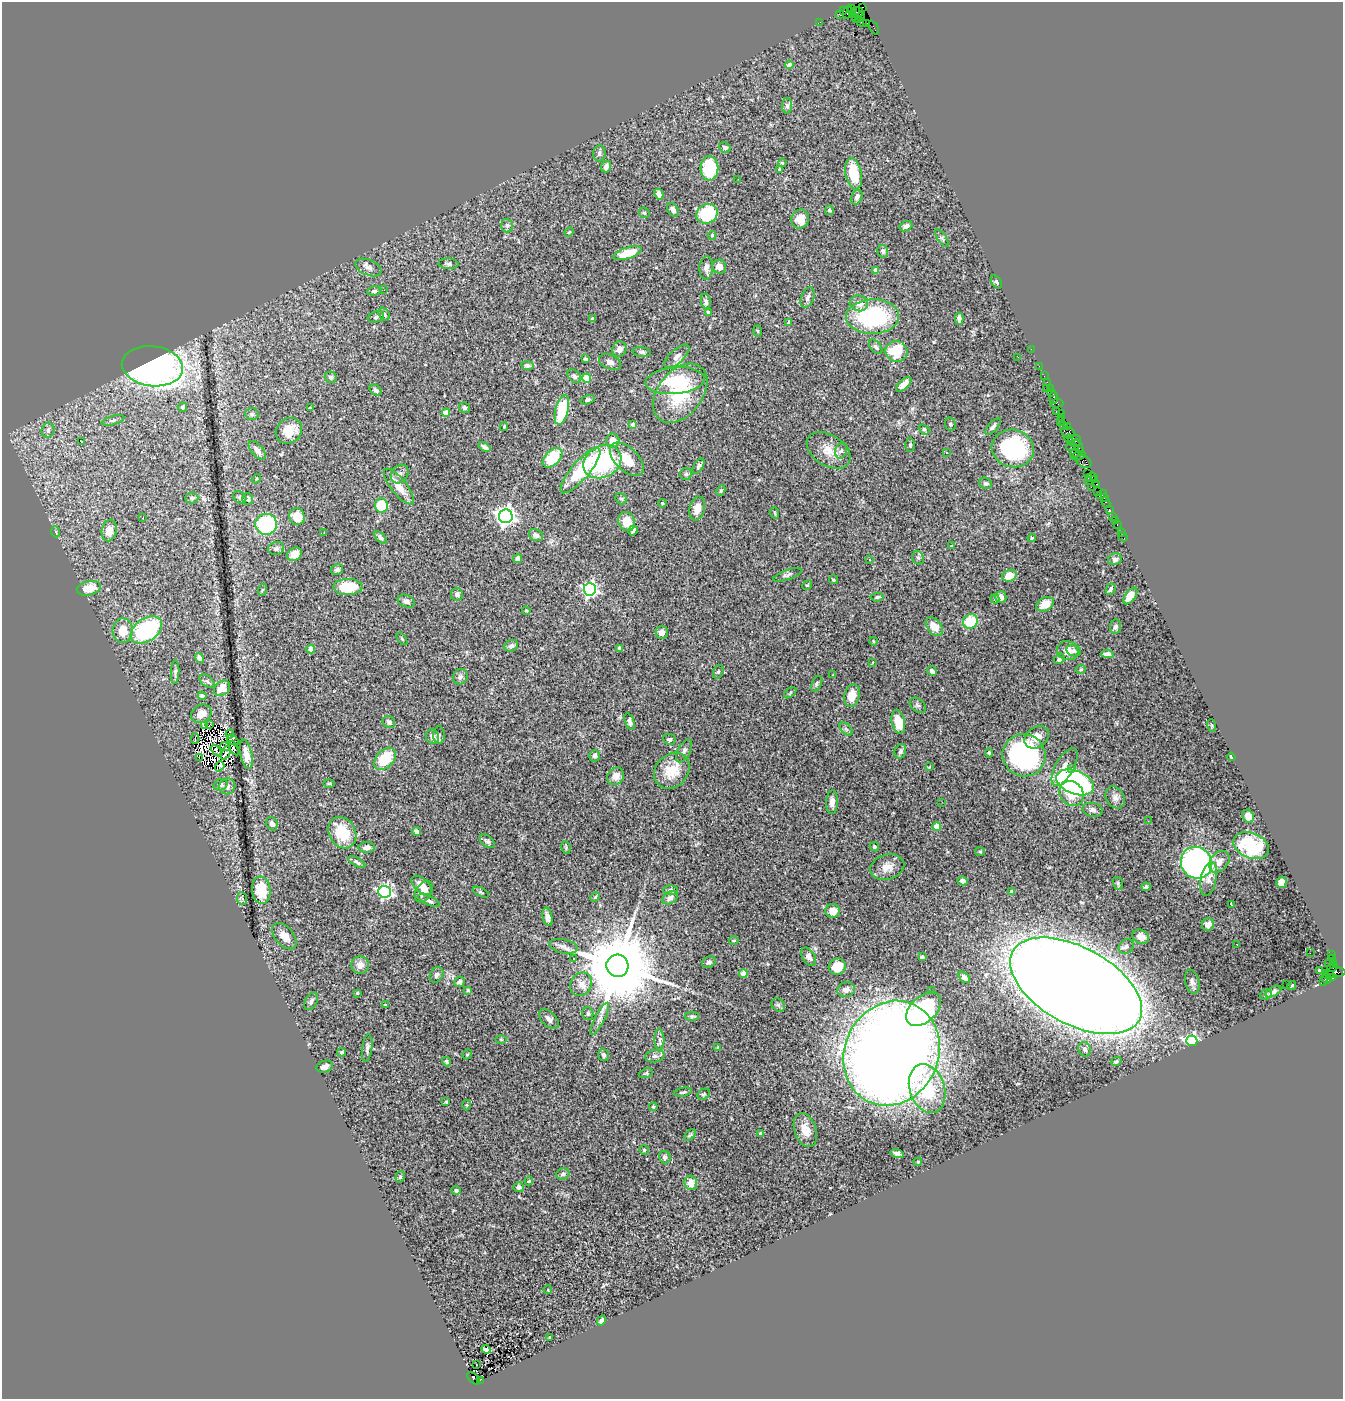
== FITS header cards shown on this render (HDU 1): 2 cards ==
NAXIS1  =                 1341
NAXIS2  =                 1397

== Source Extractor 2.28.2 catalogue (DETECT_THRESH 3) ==
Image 1341 x 1397 px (HDU 1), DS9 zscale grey, 1 PNG px = 1 image px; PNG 1345 x 1401 px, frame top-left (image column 1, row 1397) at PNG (2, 2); each listed source drawn as its Kron ellipse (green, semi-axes under 4 px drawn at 4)
Background 2.6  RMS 0.066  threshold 0.197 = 3 sigma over >= 5 px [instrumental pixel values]
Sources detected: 393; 3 with non-positive FLUX_AUTO (blend fragments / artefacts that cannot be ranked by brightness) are neither listed nor drawn; the other 390 listed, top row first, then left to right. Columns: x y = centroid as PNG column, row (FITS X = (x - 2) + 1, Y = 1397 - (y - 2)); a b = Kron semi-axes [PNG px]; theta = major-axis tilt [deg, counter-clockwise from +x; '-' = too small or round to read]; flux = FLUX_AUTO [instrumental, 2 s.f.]
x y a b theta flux
862 7 3 3 - 120
852 10 4 2 - 250
844 11 4 3 - 310
848 12 7 3 74 510
857 12 6 5 - 710
840 15 3 3 - 490
852 15 3 3 - 400
861 17 4 2 - 160
856 18 4 3 - 610
820 22 4 2 - 53
861 22 6 4 -31 520
867 23 3 2 - 250
874 28 7 2 -63 230
789 65 4 4 - 37
787 106 8 5 89 9.3
725 147 6 5 - 9.4
599 153 8 6 85 12
782 163 4 3 - 4.4
606 166 6 5 - 19
709 168 12 9 -88 290
779 169 4 3 - 3.3
853 174 16 8 -79 150
738 179 3 2 - 6.5
659 194 5 4 - 28
857 197 7 5 68 19
673 210 7 5 -61 20
829 210 5 4 - 11
644 213 6 4 -44 6.7
707 214 11 9 29 230
800 219 9 8 - 43
507 225 7 6 - 10
906 226 7 5 25 16
569 232 5 4 - 4.4
712 235 4 3 - 6.6
942 238 10 3 -55 7.3
883 251 6 5 - 10
628 253 14 5 18 100
448 264 10 5 -3 11
368 267 14 7 -23 23
719 267 7 6 - 25
706 268 11 6 85 20
876 270 4 3 - 24
996 282 7 4 -53 7.3
384 290 2 2 - 10
374 291 7 4 9 7.4
808 298 11 6 66 18
706 301 8 5 -79 11
859 303 9 8 - 33
708 312 3 3 - 5.5
384 314 7 5 -70 9.3
376 317 8 5 21 10
873 317 26 17 1 470
593 319 3 3 - 5.6
959 319 6 4 -90 21
789 323 4 3 - 6.7
758 331 5 3 - 4.5
876 347 8 5 -51 9.3
619 349 8 7 - 25
1031 349 2 2 - 78
896 351 11 10 - 180
642 352 9 5 -5 9
677 356 15 7 42 24
1018 357 3 2 - 5.6
585 359 4 3 - 7.1
610 362 11 7 -22 20
527 365 6 4 -9 15
152 366 31 20 -7 1900
1039 366 2 2 - 58
574 376 8 5 -46 13
1044 376 2 2 - 100
331 377 6 5 - 11
587 378 4 4 - 63
675 381 29 13 5 210
1047 382 2 2 - 71
904 384 9 5 45 26
1046 388 2 2 - 280
1050 388 2 2 - 140
375 390 6 5 - 15
1051 392 4 3 - 230
680 393 33 22 51 260
1054 397 6 3 -86 390
588 400 7 4 17 6.9
1057 403 7 4 4 290
182 407 5 4 - 7.8
310 408 4 2 - 3.1
464 408 6 5 - 8.8
562 410 15 6 76 220
1056 411 3 2 - 210
446 413 4 4 - 89
1062 413 3 2 - 170
252 414 7 5 -3 9.8
1062 418 3 2 - 200
113 420 12 4 16 12
1060 421 2 2 - 230
950 424 7 5 -80 9.6
633 425 4 4 - 37
1063 425 3 2 - 130
504 427 4 3 - 4.4
993 427 10 4 48 12
1067 427 4 2 - 120
924 429 6 4 -41 8.2
48 430 7 6 - 16
289 431 14 12 40 67
1068 433 7 5 -30 1200
1069 438 4 3 - 610
81 441 3 2 - 10
613 441 7 7 - 46
1074 441 7 6 - 1100
910 445 7 5 -90 6.7
484 447 6 4 -35 13
1072 447 6 3 -2 370
1079 447 7 3 -68 630
1013 448 21 18 -16 440
257 450 11 5 -50 22
829 450 24 15 -33 72
841 451 8 6 73 13
947 452 3 3 - 13
1075 453 5 3 - 580
1079 456 7 4 15 740
553 458 12 7 45 180
627 459 21 11 -43 93
602 462 20 15 28 430
1084 462 8 5 -30 1000
699 466 8 4 59 11
580 470 29 9 50 240
1088 473 2 2 - 150
400 474 10 8 49 19
686 474 6 6 - 8.5
1091 477 5 3 - 400
256 479 5 3 - 4.1
1094 479 4 3 - 170
1089 481 3 3 - 520
985 483 6 5 - 8.5
1097 484 3 2 - 170
399 487 22 7 -52 61
1091 487 2 2 - 96
721 491 5 4 - 7
1097 491 2 2 - 160
1102 494 6 3 33 170
240 497 7 5 -40 8.5
192 498 6 5 - 8.3
1104 498 2 2 - 160
248 499 6 5 - 13
621 499 6 5 - 6.5
662 503 4 4 - 4.6
1106 503 5 3 - 280
381 505 7 6 - 150
697 508 12 7 76 39
1109 509 3 2 - 37
775 513 6 3 -70 4.5
506 516 7 7 - 2200
1112 516 3 3 - 250
297 517 8 7 - 76
143 518 3 2 - 9
1115 520 2 2 - 39
627 522 10 8 -64 74
266 524 11 10 - 330
1117 525 3 2 - 120
109 530 11 7 78 33
633 530 5 3 - 11
56 532 5 3 - 4.3
1121 532 2 2 - 18
324 533 2 2 - 3.4
536 535 7 5 -24 18
381 537 8 4 -45 11
1123 537 5 3 - 100
1032 538 4 3 - 5.4
951 546 3 3 - 3.4
276 548 8 6 17 15
294 554 8 6 34 52
918 558 7 5 -67 8.5
518 559 5 4 - 19
1115 559 7 6 - 16
870 560 3 3 - 11
337 570 6 5 - 13
787 575 15 5 20 14
1009 576 7 6 - 64
833 580 5 3 - 4
807 585 5 4 - 5.2
348 587 14 8 2 160
89 588 12 7 13 72
590 589 6 6 - 1100
1111 589 6 4 66 12
262 590 6 4 71 4.4
457 594 6 6 - 18
1130 596 9 5 54 36
877 597 7 4 6 8.2
1001 597 6 5 - 29
995 599 4 4 - 7.4
406 601 9 6 -23 20
1045 604 9 6 29 59
526 611 4 3 - 4.7
970 621 8 7 - 140
934 627 11 7 -50 58
1115 627 7 5 81 12
123 630 12 10 87 71
146 630 17 11 36 470
662 632 6 6 - 23
402 639 7 3 -54 5.3
873 641 4 2 - 2.9
511 646 7 5 27 14
620 648 4 3 - 8.4
311 649 4 4 - 52
1068 651 11 9 -22 46
1074 651 7 5 -20 12
1107 654 6 4 -4 20
199 658 5 4 - 14
1059 659 6 4 51 12
873 662 4 3 - 4.1
1081 669 5 4 - 7.2
932 671 5 4 - 16
175 672 12 4 88 12
718 672 7 5 73 7.9
833 675 3 2 - 5
460 677 8 7 - 14
207 681 9 5 -40 9.2
817 684 8 5 65 8.9
222 688 9 6 41 44
790 693 7 3 37 5.5
202 696 4 4 - 12
852 696 11 7 77 63
918 705 9 6 -39 11
201 714 11 8 33 47
629 721 9 4 -71 13
389 722 6 5 - 12
898 722 12 6 -77 90
210 724 3 2 - 3.9
1212 725 6 3 -72 4.5
204 726 3 2 - 5.1
846 729 8 4 -45 9.9
230 734 4 2 - 6.4
439 735 9 5 -89 11
432 737 7 6 - 28
1037 737 13 10 37 42
195 738 5 2 - 26
670 739 6 5 - 11
233 740 6 3 -41 4.4
225 747 5 2 - 6
234 748 8 2 -59 7.2
216 750 6 2 -42 2.4
684 751 12 6 62 17
900 751 7 6 - 12
226 753 8 3 66 2.7
989 753 5 4 - 6.2
246 754 15 6 -78 41
1024 755 22 21 - 860
595 756 6 5 - 9.6
199 757 3 2 - 4.1
1231 757 4 3 - 8
385 759 13 8 48 160
220 766 5 3 - 3.2
929 767 4 3 - 3.9
1065 767 21 9 61 54
1071 768 3 2 - 12
672 771 20 16 47 100
616 776 9 8 - 40
1075 782 20 11 -21 900
329 783 5 3 - 4.4
220 785 7 5 21 9.3
227 786 8 7 - 17
1071 793 13 11 -50 82
1115 797 11 9 -61 23
832 802 12 6 88 27
942 802 3 2 - 7.2
1093 810 10 7 -12 16
1248 816 7 5 -64 35
1148 821 3 2 - 4.8
272 824 7 5 -63 14
937 826 4 4 - 82
416 831 4 3 - 13
342 833 16 13 -59 150
487 841 8 5 -39 10
1251 846 18 12 -22 230
874 847 5 4 - 6.3
367 848 8 5 2 24
566 848 6 4 -80 6.3
980 851 5 4 - 5.1
357 862 9 4 -29 13
1219 862 12 8 51 32
1196 863 16 15 - 1400
887 867 17 12 17 46
1209 879 17 7 78 26
962 881 5 4 - 15
1281 882 5 5 - 34
1118 883 6 5 - 7.3
422 885 12 7 -41 43
1146 887 4 4 - 12
261 890 13 9 -84 110
671 890 7 5 1 12
385 892 6 6 - 890
424 892 12 7 54 30
481 892 9 3 -26 6.3
1011 892 4 3 - 19
595 897 5 3 - 5
242 898 6 5 - 10
670 898 9 6 34 19
429 901 12 4 -24 14
1231 905 3 3 - 6.1
833 911 7 7 - 41
548 917 9 4 -79 19
1208 925 6 6 - 24
284 936 15 9 -49 41
1141 937 8 7 - 34
734 940 5 3 - 4.7
1237 944 3 2 - 5.5
563 946 14 7 -12 23
1126 946 8 7 - 17
1310 953 2 2 - 590
1331 955 2 2 - 27
809 957 10 6 -58 19
922 957 4 3 - 6.9
1332 958 3 3 - 870
574 959 3 2 - 7.2
709 962 7 5 32 11
1334 962 3 3 - 80
1329 963 2 2 - 41
360 965 9 8 - 33
617 966 11 11 - 71000
837 967 8 8 - 73
1332 967 6 3 27 320
1320 971 3 3 - 6.9
1334 972 11 5 4 1200
743 974 4 4 - 87
1329 974 3 2 - 290
436 975 8 6 58 13
964 977 7 4 -45 16
1327 978 5 5 - 520
1333 978 3 2 - 370
459 982 5 5 - 11
1192 982 12 7 -77 18
1323 982 3 2 - 110
581 984 12 10 58 37
1286 985 2 2 - 3.6
1076 986 72 38 -29 22000
1292 986 4 2 - 5
468 990 4 3 - 4.3
846 990 9 7 15 20
931 991 2 2 - 9.8
1273 992 8 4 30 12
357 993 4 3 - 5.7
1266 994 6 5 - 11
311 1001 9 6 64 13
385 1005 3 2 - 3.9
778 1005 7 6 - 9.8
924 1009 20 12 42 500
588 1014 6 5 - 8.6
692 1016 7 4 2 7.4
549 1019 12 7 -43 20
600 1019 18 5 62 21
501 1039 6 4 -1 5.4
659 1040 10 5 -88 16
1192 1041 5 5 - 910
367 1048 14 5 82 15
718 1048 4 3 - 6.3
1085 1049 7 6 - 12
341 1052 4 4 - 6.4
892 1053 54 47 63 9200
467 1055 5 4 - 5
603 1055 6 5 - 11
655 1056 9 6 10 16
446 1061 5 4 - 8.9
1116 1061 5 4 - 6.4
325 1067 8 5 17 20
646 1073 7 4 20 6.3
927 1088 25 17 -71 270
683 1092 9 3 12 7.7
704 1094 6 5 - 6.9
446 1102 3 3 - 5.9
467 1105 5 3 - 4.2
653 1107 4 3 - 5.2
805 1130 17 11 -70 53
760 1133 3 3 - 6.6
690 1135 7 4 45 7.1
644 1150 4 4 - 5.3
897 1153 7 3 -14 16
665 1157 6 6 - 13
918 1162 4 4 - 4
563 1174 7 5 17 11
400 1177 6 4 74 6.8
529 1181 4 3 - 4.1
691 1183 7 6 - 38
519 1187 5 5 - 19
456 1191 4 4 - 9.9
548 1290 4 3 - 3.5
601 1321 5 4 - 16
549 1338 3 2 - 4.5
486 1349 4 4 - 96
476 1365 3 2 - 8.3
474 1378 8 4 -44 830
480 1380 2 2 - 99
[3 non-positive-flux detections neither listed nor drawn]